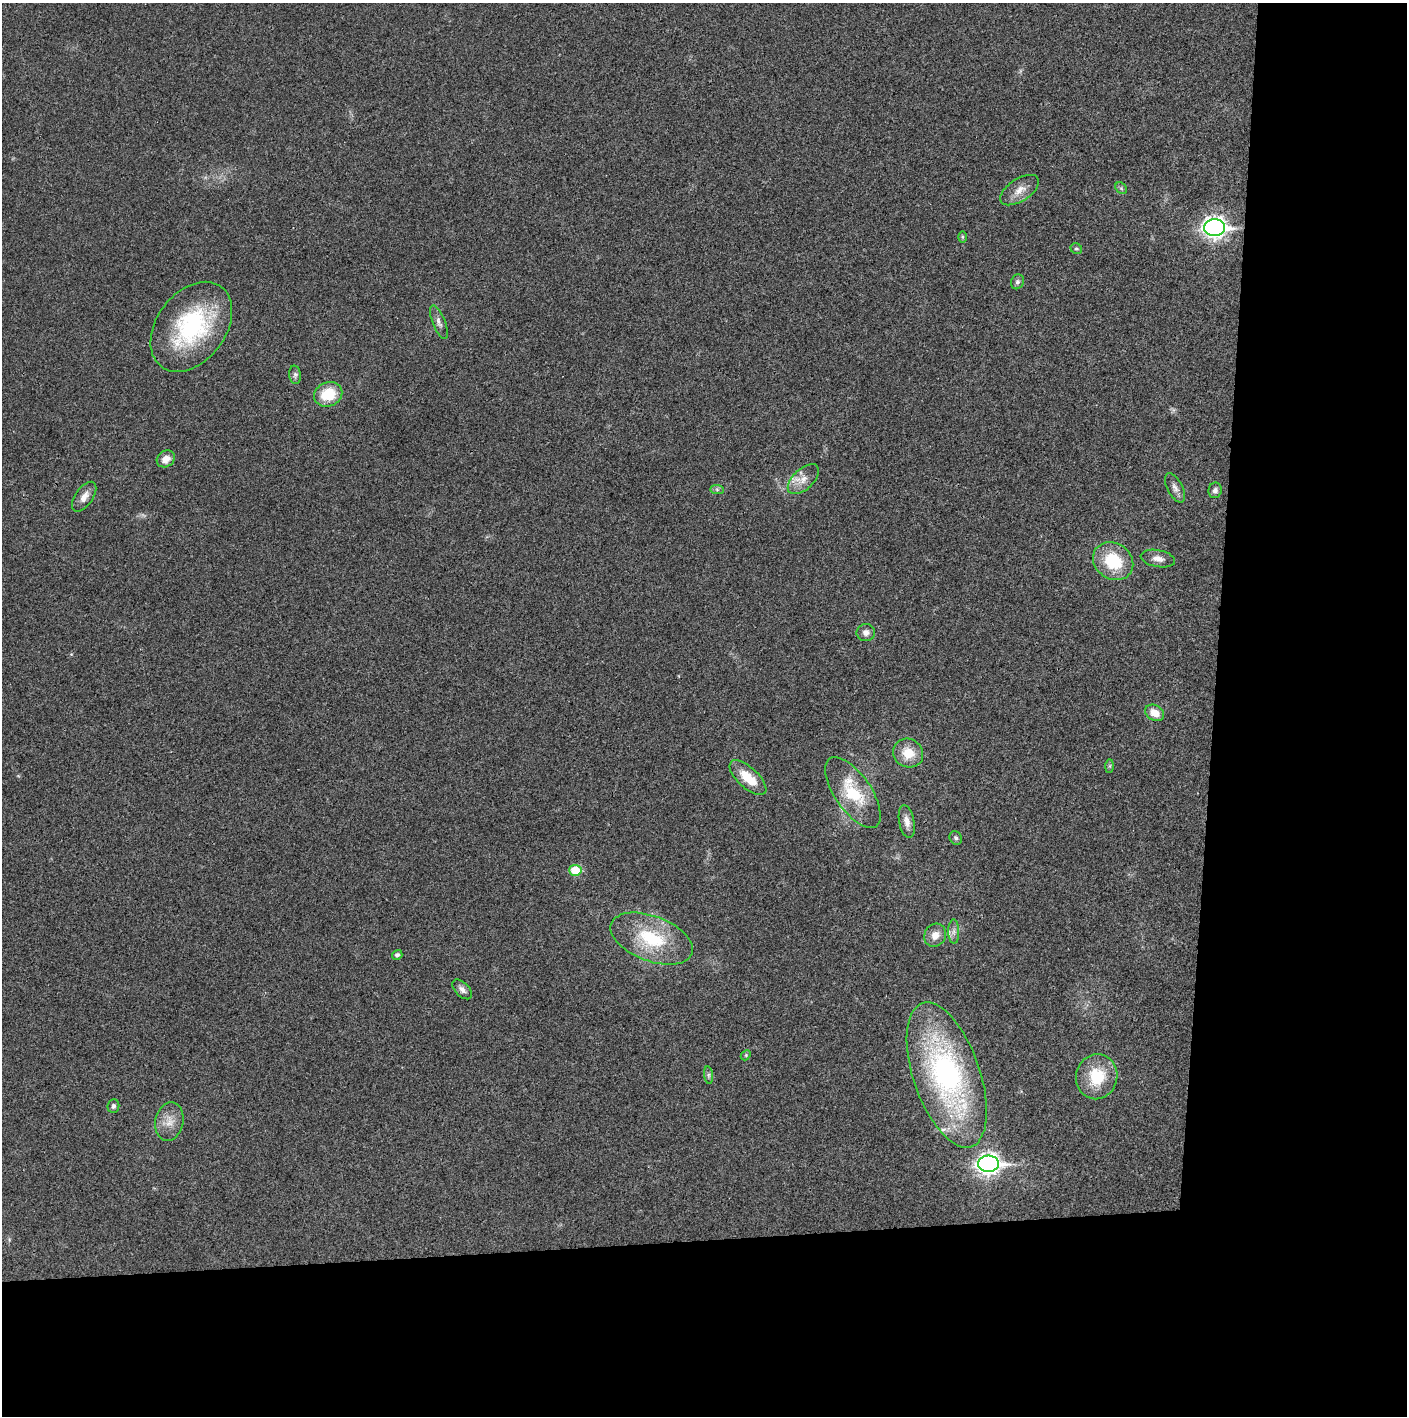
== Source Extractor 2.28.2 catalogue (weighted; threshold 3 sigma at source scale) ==
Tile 9 of 3 x 3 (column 3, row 3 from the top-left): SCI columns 2814-4218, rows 2-1415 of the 4220 x 4243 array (HDU 1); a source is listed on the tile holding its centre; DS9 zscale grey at full resolution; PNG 1409 x 1418 px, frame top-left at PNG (2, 3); each listed source drawn as its Kron ellipse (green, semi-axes under 4 px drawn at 4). Shown black and unused: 24% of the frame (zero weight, under 3 of 4 exposures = <1% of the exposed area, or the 3 px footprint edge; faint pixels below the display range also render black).
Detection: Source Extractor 2.28.2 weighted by HDU 2 'WHT'; one run over the whole footprint, this tile lists its part. Background 0.0195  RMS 0.0041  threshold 0.0185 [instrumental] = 3 sigma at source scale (4.5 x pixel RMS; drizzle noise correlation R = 1.50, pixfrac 1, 0.05/0.05 arcsec/px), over >= 5 px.
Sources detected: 40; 1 inside a brighter listed object's ellipse — not listed separately; the other 39 listed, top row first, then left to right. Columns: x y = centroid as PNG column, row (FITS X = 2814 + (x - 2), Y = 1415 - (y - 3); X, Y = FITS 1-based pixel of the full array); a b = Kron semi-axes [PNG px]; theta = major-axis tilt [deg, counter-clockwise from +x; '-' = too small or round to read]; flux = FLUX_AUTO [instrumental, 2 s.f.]
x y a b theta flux
1121 188 6 5 - 0.7
1020 190 22 11 33 4.8
1214 228 10 8 0 240
962 237 6 4 -90 0.52
1076 249 6 5 - 0.68
1017 282 7 6 - 1.1
439 322 18 6 -68 2.2
191 327 50 34 53 49
295 375 9 6 -82 1.2
328 394 14 12 22 12
166 459 9 8 - 3.4
803 479 19 10 43 4.7
1175 488 16 7 -63 2.3
717 489 7 4 -1 0.81
1215 490 8 6 78 1.5
84 497 17 8 55 3.6
1158 559 17 8 -10 3.2
1113 561 21 18 -36 18
866 632 9 8 - 2.1
1155 713 10 7 -30 5
908 753 15 14 - 8.2
1110 766 7 4 89 0.63
748 778 23 10 -43 10
853 792 41 18 -56 19
907 822 17 7 -79 3
956 838 7 6 - 0.94
575 870 6 5 - 13
954 932 12 5 -88 1.8
935 935 12 10 55 4
652 939 43 22 -21 26
397 955 5 4 - 1.2
462 989 12 7 -45 1.9
746 1055 6 4 48 0.51
709 1075 9 4 -82 0.95
947 1075 76 33 -71 98
1097 1077 23 20 76 16
113 1106 7 6 - 1
169 1122 19 14 79 5.5
988 1164 10 8 2 230